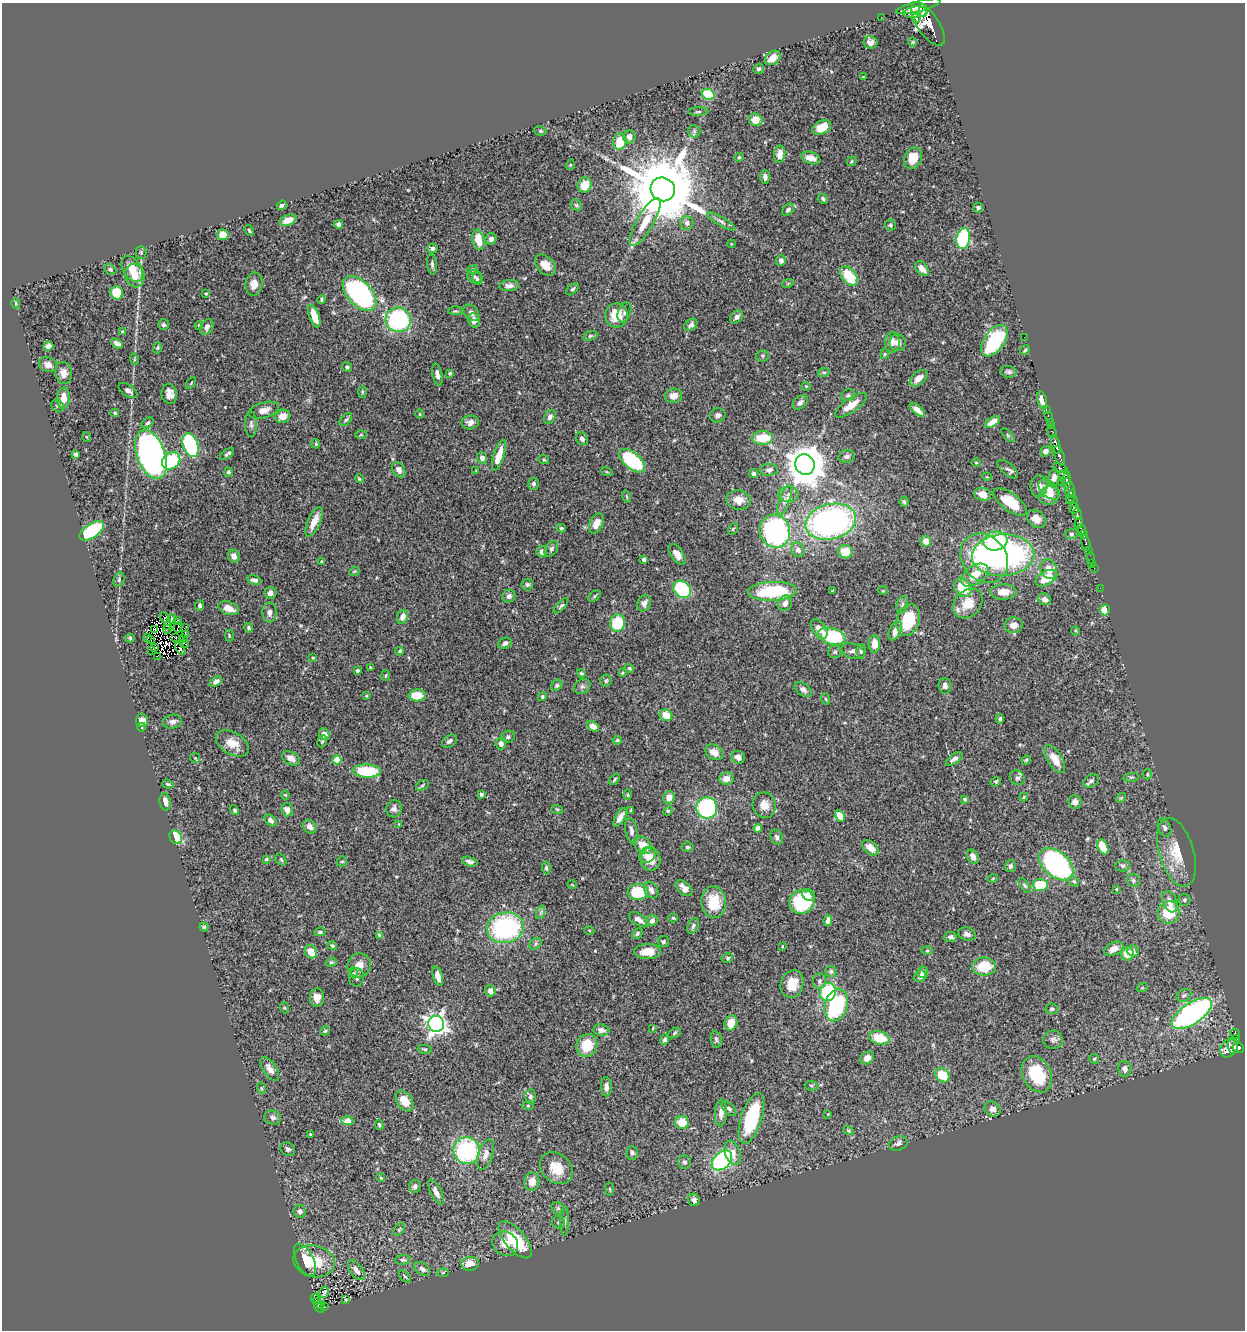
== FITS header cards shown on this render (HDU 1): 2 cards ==
NAXIS1  =                 1243
NAXIS2  =                 1328

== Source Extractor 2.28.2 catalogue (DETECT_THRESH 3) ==
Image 1243 x 1328 px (HDU 1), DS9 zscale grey, 1 PNG px = 1 image px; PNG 1247 x 1332 px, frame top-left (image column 1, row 1328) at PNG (2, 3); each listed source drawn as its Kron ellipse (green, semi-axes under 4 px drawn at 4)
Background 0.569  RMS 0.021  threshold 0.0635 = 3 sigma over >= 5 px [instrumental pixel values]
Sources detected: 505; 3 with non-positive FLUX_AUTO (blend fragments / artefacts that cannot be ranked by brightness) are neither listed nor drawn; of the other 502, the 500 brightest by FLUX_AUTO listed and drawn (2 fainter detections omitted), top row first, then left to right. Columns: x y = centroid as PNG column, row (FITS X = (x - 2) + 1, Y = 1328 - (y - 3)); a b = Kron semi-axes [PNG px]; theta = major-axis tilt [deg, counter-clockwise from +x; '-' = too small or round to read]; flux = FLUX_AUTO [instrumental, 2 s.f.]
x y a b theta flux
919 6 23 5 15 1800
923 11 6 3 -88 750
915 12 12 5 7 810
881 17 2 2 - 4.5
916 18 4 3 - 150
928 24 25 10 -56 2200
870 42 7 6 - 6
913 42 5 3 - 1.3
773 58 8 6 39 17
759 69 5 5 - 2.9
863 77 3 3 - 1.1
708 94 7 5 -28 58
698 112 10 4 1 2.7
755 120 7 6 - 20
822 127 10 6 27 25
540 131 6 4 -19 2.2
694 131 6 6 - 2.8
629 137 6 6 - 8.7
620 141 8 7 - 33
780 154 8 5 84 13
739 157 4 4 - 1.6
811 158 10 6 -18 12
913 158 11 8 66 26
851 161 5 4 - 1.8
570 165 5 3 - 1.2
765 177 7 4 -88 4.6
585 185 8 6 65 18
663 189 12 11 - 18000
823 199 5 4 - 2.5
282 205 5 4 - 3.9
576 205 6 5 - 2
978 208 5 5 - 2.6
788 210 7 5 48 3.8
288 220 8 5 21 13
721 221 16 4 -30 5.6
645 222 27 8 60 29
687 223 7 6 - 5.7
339 224 4 4 - 3.6
891 225 5 5 - 2.6
249 230 6 3 -63 1.5
223 235 6 5 - 13
963 238 10 7 78 140
491 239 6 5 - 6.4
478 240 10 6 -78 27
731 244 4 3 - 1.1
432 249 5 5 - 3.1
141 253 6 5 - 2.2
781 260 5 5 - 5.4
432 264 10 4 -83 3.6
545 265 12 8 -46 17
110 269 6 5 - 2.9
132 269 14 9 -57 26
473 269 5 3 - 1.4
922 269 8 5 -51 9.1
135 276 12 9 -77 19
849 276 11 7 -52 53
474 277 7 6 - 3.4
477 279 6 5 - 2.2
788 283 5 3 - 1.4
254 284 11 8 82 12
509 286 10 5 4 6.4
573 289 7 4 45 2.6
117 293 7 6 - 50
206 294 4 3 - 1.4
360 294 21 12 -47 310
321 300 5 4 - 2.5
16 303 5 4 - 1.9
455 311 7 3 0 2.2
624 312 10 6 71 4.8
471 313 9 6 -50 6.2
617 315 12 11 - 33
314 316 12 5 -71 23
737 317 7 5 46 5.2
398 320 13 12 - 160
474 320 7 5 -78 8.4
164 325 5 5 - 2.5
199 325 4 4 - 1.5
691 325 7 5 40 4.7
207 327 8 6 62 5.5
122 332 3 3 - 1.4
590 336 7 4 20 2.1
1024 337 2 2 - 33
994 341 18 10 55 100
892 342 10 7 85 7.8
898 343 8 8 - 6.6
117 344 6 4 -31 5.4
48 346 5 4 - 6.9
157 348 5 4 - 1.8
1025 350 5 4 - 2
885 354 5 4 - 1.5
762 356 6 5 - 2.5
134 359 6 3 -74 1.8
48 365 9 7 -24 7.9
347 367 5 4 - 2.6
824 372 6 4 18 1.8
1009 372 8 5 -9 3.8
64 373 11 8 -82 9.4
450 373 4 3 - 1.8
437 374 11 5 -79 6.2
919 378 10 6 41 12
191 383 6 2 59 1.3
806 386 4 3 - 1.3
128 391 10 6 -34 5.8
362 392 6 4 89 1.7
169 394 10 8 -81 10
848 395 7 6 - 3
673 396 9 7 12 11
63 398 10 6 86 15
1042 400 9 4 -76 15
800 402 8 6 39 4
851 405 19 6 35 20
57 406 7 5 -37 2.7
264 410 15 7 16 11
917 410 9 4 -41 9
1046 410 3 2 - 9.5
115 413 4 3 - 2.1
420 414 5 3 - 1.3
718 415 8 7 - 4.8
282 416 7 6 - 13
1048 416 3 2 - 11
550 417 7 5 61 5.8
346 420 8 5 44 3.1
470 422 9 7 9 7.1
992 422 8 4 33 13
1050 422 2 2 - 6.4
147 423 7 4 31 2.8
251 424 13 6 -89 4.4
1051 426 3 2 - 13
1052 432 6 3 -70 24
361 435 6 4 2 1.7
1008 435 8 3 -46 1.8
87 437 5 3 - 1.2
762 438 11 7 1 37
582 439 7 5 -58 3.7
316 444 5 3 - 1.6
1056 444 10 4 -76 540
191 445 12 7 -70 150
1046 451 5 5 - 5.5
151 454 25 14 -70 660
227 454 8 3 36 2.9
76 455 4 4 - 3.8
499 456 16 5 73 24
847 456 8 6 13 4.9
1059 456 10 5 -71 470
482 458 6 5 - 6.3
544 460 5 3 - 1.5
171 461 10 8 39 74
632 461 15 8 -40 120
976 463 4 3 - 1.3
805 465 10 9 - 3800
1060 468 8 4 -25 110
1008 469 13 5 -40 5.2
399 470 8 6 -57 6.4
769 470 9 6 6 5.1
476 471 4 2 - 1
228 472 5 4 - 3
607 472 6 3 -18 1.4
753 473 4 4 - 2.9
1063 475 5 4 - 140
987 477 5 3 - 1.2
1054 477 8 5 81 8.5
359 479 4 4 - 2.3
1067 480 9 4 87 210
1061 483 2 2 - 8.3
533 484 6 5 - 4
1039 486 11 8 89 11
1049 490 13 7 -41 12
1070 490 8 5 -89 200
789 494 10 7 -1 7.7
983 494 8 6 -11 15
1049 495 10 9 - 17
627 497 6 3 -71 1.3
1071 497 7 3 68 73
738 500 12 9 -12 15
784 500 15 5 71 7.5
1073 501 6 3 -78 58
904 502 5 4 - 2.1
1010 502 19 9 -36 41
1074 508 5 5 - 580
1077 514 6 3 -83 160
1036 519 10 8 -39 13
314 522 16 6 65 18
831 522 26 17 14 400
596 523 10 6 63 13
1079 523 5 3 - 320
561 528 5 3 - 2
733 529 6 4 56 1.7
1082 529 5 3 - 220
92 531 14 7 34 90
775 531 17 15 -69 250
1071 534 6 5 - 3
1083 534 4 3 - 150
926 541 5 5 - 12
995 541 12 9 16 90
1086 543 8 3 -77 69
551 549 9 5 59 3.9
798 550 7 6 - 7.4
1088 550 2 2 - 25
542 552 5 5 - 7.3
845 552 7 6 - 26
677 554 12 6 -54 9.4
1003 555 31 21 3 350
234 556 7 5 -63 8
984 558 26 22 -49 130
1091 558 5 3 - 23
644 559 4 3 - 4.9
322 561 4 3 - 1.3
1092 563 2 2 - 5.6
1094 568 2 2 - 4.2
1049 569 10 8 -65 13
354 572 5 3 - 1.5
975 575 15 9 35 22
1046 578 12 7 29 29
119 580 7 5 72 3
254 580 7 4 -17 5.1
527 585 6 6 - 2.8
963 588 10 8 -57 45
1100 588 2 2 - 2.8
682 589 9 8 - 120
772 591 24 9 3 94
832 591 3 2 - 1.4
883 591 5 3 - 1.3
1003 592 13 7 1 16
270 593 6 6 - 5.5
509 596 6 6 - 5.1
595 596 7 4 38 2.5
1045 599 7 5 -31 7.1
644 603 8 6 68 6.8
785 603 8 6 65 8.4
968 603 16 13 45 27
200 605 5 4 - 3
902 605 9 5 74 4
561 606 9 4 47 2.8
229 608 11 6 -19 13
1105 610 5 5 - 43
269 613 10 7 -89 6.7
403 617 7 5 68 8.6
165 619 7 3 -57 1.1
172 619 5 2 - 2.9
177 620 3 2 - 2.1
908 620 16 11 72 59
618 623 8 7 - 55
168 625 4 2 - 0.58
1014 625 9 8 - 12
178 627 5 2 - 1.4
184 628 2 2 - 0.72
249 628 5 4 - 2.3
155 629 2 2 - 0.93
167 629 4 2 - 1.4
819 629 11 6 -54 10
895 631 10 5 66 12
1076 631 4 3 - 1.4
186 634 3 2 - 2.6
229 636 6 3 -89 1.3
832 636 14 8 -14 100
130 638 5 4 - 2.1
147 638 3 2 - 1.5
175 638 3 2 - 1.9
183 638 2 2 - 1.3
150 640 3 2 - 1.2
505 643 7 5 24 4.1
184 644 4 3 - 0.57
874 644 8 6 89 15
154 647 3 2 - 0.66
180 648 7 3 -62 2.4
151 650 3 2 - 2
400 651 4 3 - 1.7
853 651 12 7 -19 6.6
861 651 6 5 - 2.9
835 652 6 6 - 2.9
157 656 3 2 - 0.66
313 658 4 3 - 1.2
370 667 3 2 - 0.92
629 668 5 4 - 2.3
357 670 3 3 - 2.7
581 673 4 4 - 2.1
622 673 4 3 - 1.6
386 676 5 3 - 1.5
606 680 6 5 - 2.6
216 682 6 4 35 5.3
557 685 6 5 - 2.8
945 686 8 6 -87 4.7
582 687 9 7 35 4.2
803 690 10 6 -36 6.2
417 695 9 6 1 28
366 696 4 3 - 1.4
542 697 4 4 - 2.2
826 699 6 3 -70 1.4
666 715 6 6 - 22
1000 719 5 4 - 2.9
142 720 6 6 - 9.1
172 722 9 7 9 6.3
593 726 6 5 - 8.7
142 727 4 3 - 1.1
324 734 6 5 - 9.8
508 737 7 6 - 3.7
617 740 5 4 - 2.2
322 741 6 4 68 2.2
449 741 8 5 38 4.3
232 743 18 11 -30 20
501 744 6 5 - 6.6
714 752 9 7 -31 14
738 757 7 6 - 7.6
195 758 5 4 - 2
291 758 9 6 -25 9
954 759 10 4 35 6.2
1055 759 16 7 -58 19
337 760 4 4 - 27
1026 760 5 4 - 1.9
367 771 14 6 -2 70
1147 774 5 4 - 2
1131 777 8 4 7 2.2
726 778 7 6 - 13
1017 778 8 7 - 4.3
614 779 6 3 50 2.1
1091 781 8 6 30 3.8
996 782 5 4 - 2
168 784 6 3 -18 1.9
422 785 7 4 32 2.4
481 794 3 3 - 3.8
285 795 4 3 - 1.4
628 795 5 4 - 1.7
669 797 6 5 - 9.6
1024 797 4 4 - 1.5
1121 798 5 4 - 1.7
965 799 3 3 - 3.2
165 802 9 5 -82 9.5
1075 802 7 6 - 6.8
764 805 13 11 -69 14
707 808 10 10 - 180
394 809 9 7 77 4.7
557 809 6 4 -18 1.8
235 810 5 4 - 2.8
287 810 6 5 - 8.6
631 810 4 3 - 2.1
668 811 5 4 - 1.5
840 816 6 4 -61 16
620 818 10 5 60 8.3
271 820 6 5 - 5.4
399 824 4 4 - 1.2
310 827 7 6 - 9.1
758 828 4 4 - 14
1165 828 10 6 -69 4.7
631 831 13 6 -79 6.1
176 837 7 6 - 58
777 837 8 6 -66 4.1
643 845 10 7 -41 18
688 847 6 4 -2 2.7
1103 847 8 5 -65 29
870 848 9 6 -41 15
1176 852 35 17 -74 41
647 855 9 7 40 10
973 857 7 5 -64 9.8
266 859 4 4 - 1.6
281 859 7 4 -52 2.4
651 859 11 10 - 17
342 861 5 4 - 2.3
470 862 8 4 -16 4.9
1056 864 20 12 -41 280
1010 866 6 5 - 3.7
1123 866 7 5 1 3.2
546 868 6 4 -83 3
993 878 5 3 - 1.1
1133 880 7 6 - 3
1074 881 6 4 -44 2.2
572 885 5 3 - 1.1
1025 885 8 4 -55 2.7
1040 885 7 6 - 47
684 888 9 6 -42 9.7
1116 889 3 3 - 1.4
651 890 9 6 -60 8.2
638 892 10 8 3 62
809 895 7 5 -33 8.6
1184 900 6 6 - 3
714 902 16 12 -86 40
802 902 13 11 21 97
1170 902 11 7 -67 13
541 912 7 4 71 2.5
1169 912 11 10 - 46
673 918 5 3 - 1.8
639 920 11 5 -31 6.2
828 920 5 4 - 6.8
652 921 6 5 - 6.1
693 926 8 5 67 3.3
204 927 4 4 - 1.9
505 928 18 15 10 200
589 930 5 3 - 1.2
320 932 6 4 8 3.1
637 934 6 4 49 2.6
967 934 9 6 -17 5.1
380 935 4 4 - 4.5
950 937 6 5 - 5.1
663 942 5 5 - 2.2
536 944 7 5 43 2.7
332 946 5 4 - 2.4
782 946 2 2 - 1
1114 949 10 6 25 11
648 951 13 7 4 21
927 951 6 4 0 1.9
1133 951 6 5 - 4.9
311 952 7 5 -58 17
1127 954 6 6 - 20
727 958 6 4 16 2.1
331 962 6 4 20 2.1
359 965 12 11 - 14
984 966 12 9 -1 41
831 971 5 5 - 2.8
923 972 6 5 - 5.7
354 973 5 3 - 1.5
438 976 10 5 -75 13
920 976 6 5 - 6.5
356 977 9 7 87 5.9
820 981 7 6 - 4.2
792 984 14 11 71 21
1142 988 6 3 19 1.4
490 991 5 5 - 8
828 992 9 8 - 92
1184 995 8 6 27 4
317 998 9 7 87 14
836 1005 16 11 73 130
285 1008 5 3 - 1.4
1052 1009 6 5 - 2.9
1192 1013 23 10 34 360
731 1023 7 6 - 17
436 1024 8 8 - 850
653 1028 4 2 - 0.9
601 1030 8 5 -8 6.6
325 1031 5 4 - 1.8
674 1033 7 4 29 2.3
1235 1033 5 4 - 87
879 1038 10 6 -14 38
1237 1038 4 3 - 32
716 1039 8 5 -80 2.7
665 1040 5 4 - 3.3
1053 1040 10 9 - 5.3
587 1045 11 10 - 33
1233 1046 8 5 -85 210
1229 1048 11 8 50 240
1238 1048 6 5 - 240
425 1049 7 4 -8 2.2
867 1058 7 6 - 9.9
1094 1059 5 4 - 1.7
270 1069 14 6 -56 9.6
1125 1069 8 6 -82 7.9
1037 1074 19 14 -63 70
942 1075 8 6 -45 32
811 1086 7 5 -4 2.4
606 1087 9 5 89 6.1
261 1088 6 3 -71 1.7
530 1096 7 6 - 4.2
404 1101 11 7 -56 25
528 1105 5 3 - 1.5
729 1109 9 5 -45 3.4
993 1109 8 7 - 7.5
721 1113 13 6 88 9.4
828 1114 3 3 - 1
273 1117 8 7 - 4.6
751 1118 26 10 72 100
347 1121 6 4 -4 27
682 1122 7 6 - 31
379 1125 5 3 - 2.5
848 1131 5 4 - 1.8
310 1134 3 2 - 1.1
898 1143 9 7 21 6
288 1149 8 6 -33 4
467 1151 13 13 - 150
632 1153 7 6 - 4
733 1153 12 7 -71 11
486 1154 16 7 72 9.4
722 1160 11 8 42 200
684 1162 7 6 - 3.3
556 1168 18 14 -39 29
381 1178 4 3 - 1.4
532 1182 9 7 80 15
415 1186 6 6 - 3.7
610 1189 6 3 -82 1.7
436 1192 13 5 -63 7.7
694 1200 6 5 - 5.5
558 1208 7 5 -45 2.7
300 1211 6 6 - 5.2
565 1221 14 4 -90 3.7
559 1222 6 6 - 3
399 1229 7 4 57 2
515 1240 23 10 -49 59
505 1244 13 11 -37 18
305 1260 17 8 -63 21
403 1260 8 5 4 2.8
314 1261 21 16 -13 40
470 1264 9 7 7 19
422 1269 8 5 -38 4.7
356 1270 11 6 -54 8.6
443 1273 5 3 - 1.4
405 1277 7 3 -48 2.1
324 1292 6 4 72 3.4
315 1298 5 3 - 13
346 1300 2 2 - 1
316 1302 3 2 - 24
321 1304 4 2 - 13
319 1307 6 4 -59 42
324 1307 3 3 - 7.8
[2 fainter detections neither listed nor drawn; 3 non-positive-flux detections neither listed nor drawn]